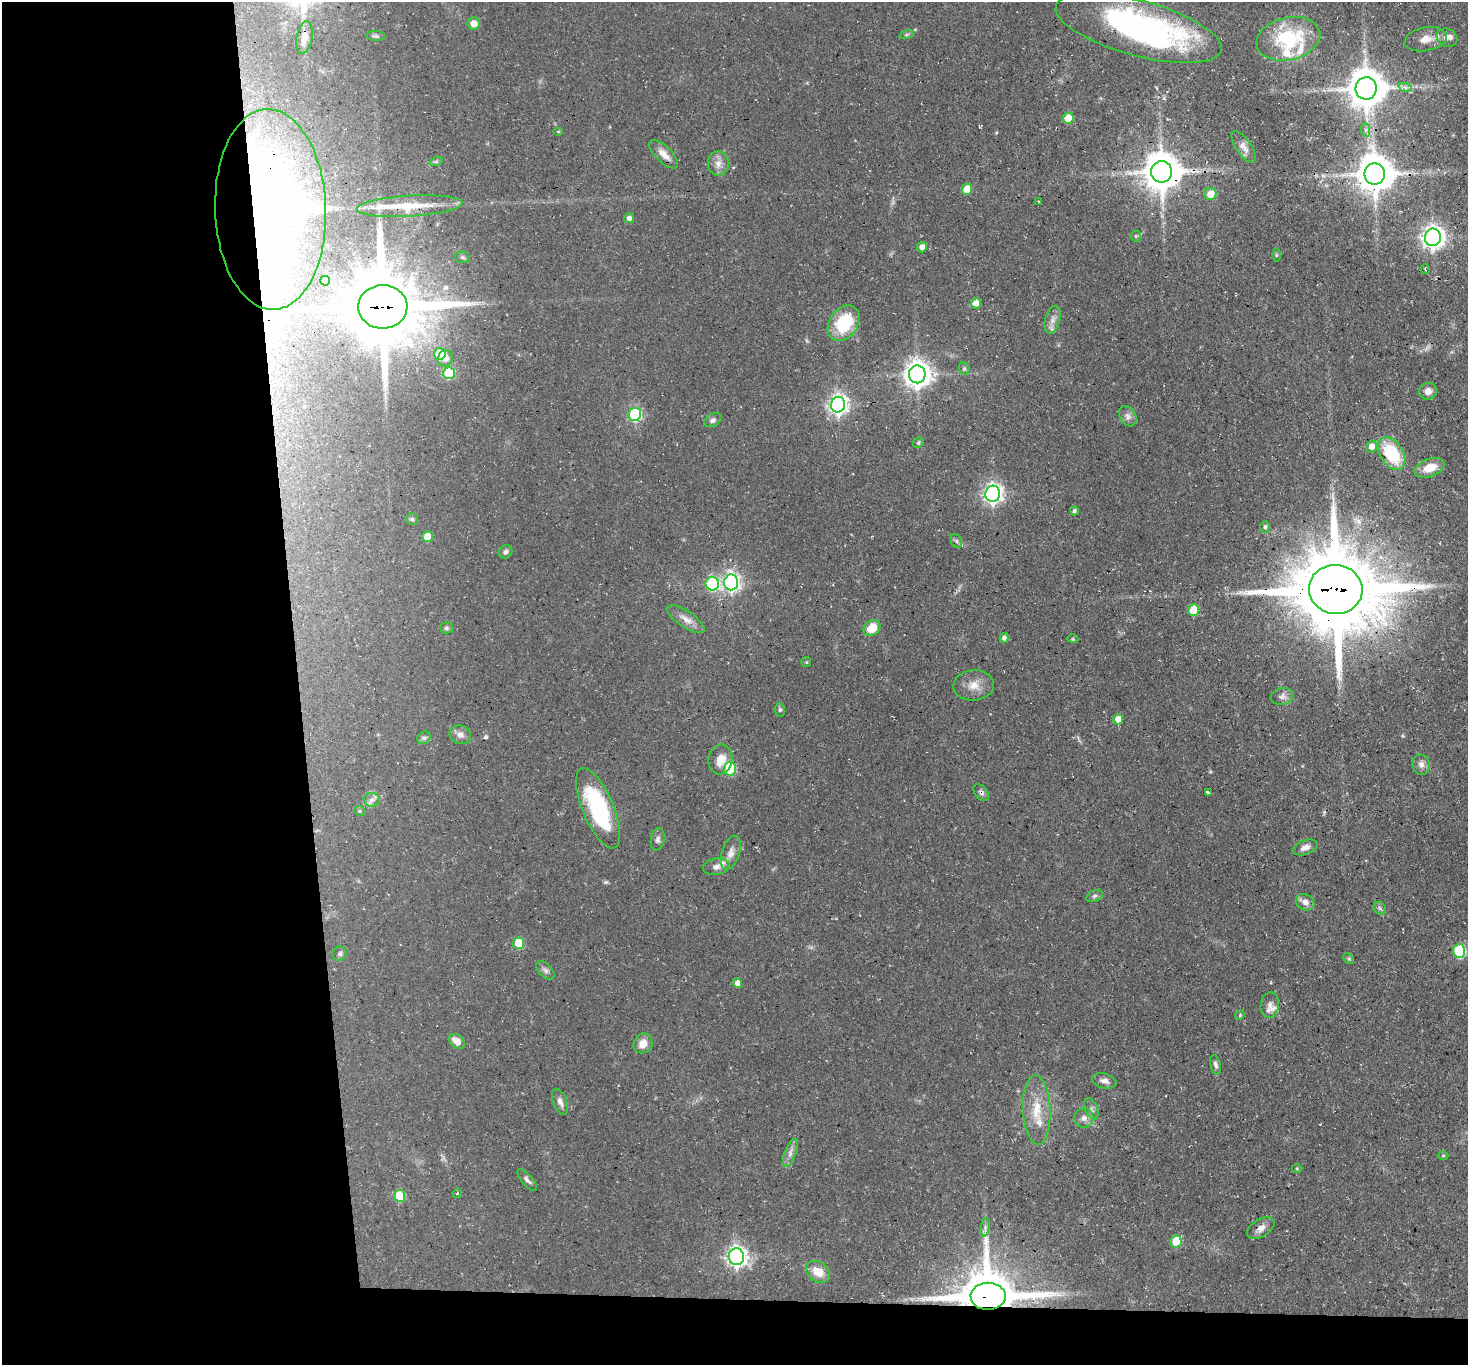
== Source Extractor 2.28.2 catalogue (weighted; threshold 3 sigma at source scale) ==
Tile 7 of 3 x 3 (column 1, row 3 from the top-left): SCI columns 2-1467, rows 161-1523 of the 4401 x 4372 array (HDU 1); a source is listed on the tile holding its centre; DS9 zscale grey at full resolution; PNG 1470 x 1367 px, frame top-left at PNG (2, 2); each listed source drawn as its Kron ellipse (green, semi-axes under 4 px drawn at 4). Shown black and unused: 24% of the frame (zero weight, under 3 of 4 exposures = <1% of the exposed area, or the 3 px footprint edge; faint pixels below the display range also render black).
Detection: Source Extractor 2.28.2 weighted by HDU 2 'WHT'; one run over the whole footprint, this tile lists its part. Background 0.055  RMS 0.0051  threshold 0.023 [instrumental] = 3 sigma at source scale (4.5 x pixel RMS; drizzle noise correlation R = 1.50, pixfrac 1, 0.05/0.05 arcsec/px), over >= 5 px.
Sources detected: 129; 1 too faint to see at this stretch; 3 inside a brighter object's white glare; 2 cosmic-ray / hot-pixel residue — neither listed nor drawn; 7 inside a brighter listed object's ellipse — not listed separately; the other 116 listed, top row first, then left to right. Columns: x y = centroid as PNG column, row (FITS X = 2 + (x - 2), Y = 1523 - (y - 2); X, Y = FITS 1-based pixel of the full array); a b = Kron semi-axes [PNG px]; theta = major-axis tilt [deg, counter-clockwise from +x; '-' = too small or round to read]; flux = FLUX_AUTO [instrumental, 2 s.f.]
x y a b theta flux
474 23 6 6 - 5.1
1139 28 85 27 -15 140
906 34 7 3 19 0.77
376 36 9 5 -3 0.99
1447 37 10 8 -27 2.9
304 38 16 8 79 4.9
1288 39 32 21 13 37
1426 39 21 12 10 6.2
1405 87 7 4 -20 1.5
1366 88 11 10 - 1500
1068 118 5 5 - 13
1365 130 7 4 -87 1.3
558 132 5 3 - 0.46
1244 147 18 7 -55 3.5
664 154 18 8 -44 5.1
436 162 7 4 18 0.76
718 163 12 10 -89 3.9
1162 172 11 10 - 1400
1375 174 10 10 - 1500
967 189 5 5 - 8.8
1210 194 6 6 - 6.4
1039 201 2 2 - 0.4
409 206 53 10 4 14
271 209 100 55 -88 560
629 218 5 5 - 1.9
1136 236 5 5 - 0.78
1433 237 8 8 - 360
922 247 5 5 - 2.8
1276 255 6 4 90 0.69
462 257 7 5 -2 0.98
1425 269 5 3 - 0.63
325 281 5 4 - 4.1
976 303 5 5 - 5.1
383 307 24 21 -1 5400
1053 320 14 7 75 3.2
844 323 19 14 54 26
440 354 6 6 - 15
445 358 8 7 - 4
964 369 6 5 - 0.96
449 373 6 5 - 27
917 374 9 8 - 570
1428 391 9 8 - 3.2
838 405 8 7 - 250
635 414 6 6 - 67
1128 416 11 8 -60 2.5
713 420 9 6 29 1.5
918 443 5 5 - 0.83
1371 446 6 5 - 3.7
1391 453 18 11 -56 28
1430 468 15 9 20 8
993 494 8 7 - 230
1074 511 4 4 - 1.2
412 519 6 6 - 0.96
1265 527 6 4 90 1.1
427 537 5 5 - 9
956 541 7 5 -61 1
506 552 7 6 - 1.6
731 582 8 7 - 190
712 584 7 6 - 59
1336 589 27 24 -6 7600
1194 610 6 5 - 19
686 619 22 8 -34 4.4
446 628 6 5 - 0.99
872 628 9 7 38 10
1004 638 5 4 - 1.7
1073 639 5 3 - 0.61
806 662 5 5 - 0.61
974 685 20 15 3 6.8
1282 696 11 8 10 2.5
780 710 6 5 - 0.87
1118 719 5 5 - 5.5
460 735 11 9 -26 2.9
424 738 7 5 43 1.2
721 759 15 12 80 7.2
1421 765 10 8 -79 2.8
730 769 7 6 - 32
981 792 10 6 -50 1.5
1208 792 4 3 - 1.2
372 800 8 7 - 2.2
598 808 43 15 -67 55
359 811 5 4 - 0.62
658 839 11 6 81 1.8
1305 847 13 7 20 2.9
731 853 17 9 72 4
716 867 13 8 12 2.8
1095 896 8 5 27 1.3
1305 902 10 7 -31 3.1
1380 908 7 5 -47 1.2
519 943 6 5 - 18
1459 951 7 6 - 44
340 954 7 6 - 1.5
1349 959 6 4 -45 0.76
545 970 11 6 -47 1.6
738 983 5 4 - 3.8
1270 1005 13 9 83 3.3
1240 1015 5 4 - 0.65
457 1041 9 6 -41 5.1
643 1043 10 9 - 5.3
1215 1065 10 5 -75 1.7
1104 1081 12 7 -14 2.5
560 1102 14 6 -68 2.6
1091 1109 11 6 -69 2
1037 1110 35 14 -87 14
1084 1118 9 9 - 2.9
790 1153 14 5 69 2.5
1443 1156 5 3 - 0.49
1297 1169 5 3 - 0.57
527 1180 14 5 -49 1.7
457 1193 5 4 - 0.61
400 1196 6 5 - 22
985 1227 9 3 86 1.3
1261 1228 15 8 31 3.7
1176 1242 6 5 - 20
736 1257 8 7 - 260
818 1272 13 9 -34 7.5
988 1296 17 13 0 3100
Overlapping masked pixels (flux is a lower limit): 9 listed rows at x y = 1139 28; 1162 172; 1375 174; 409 206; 271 209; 383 307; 1336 589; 981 792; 988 1296
Isophote crosses this tile's border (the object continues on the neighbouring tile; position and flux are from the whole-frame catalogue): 1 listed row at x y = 1139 28